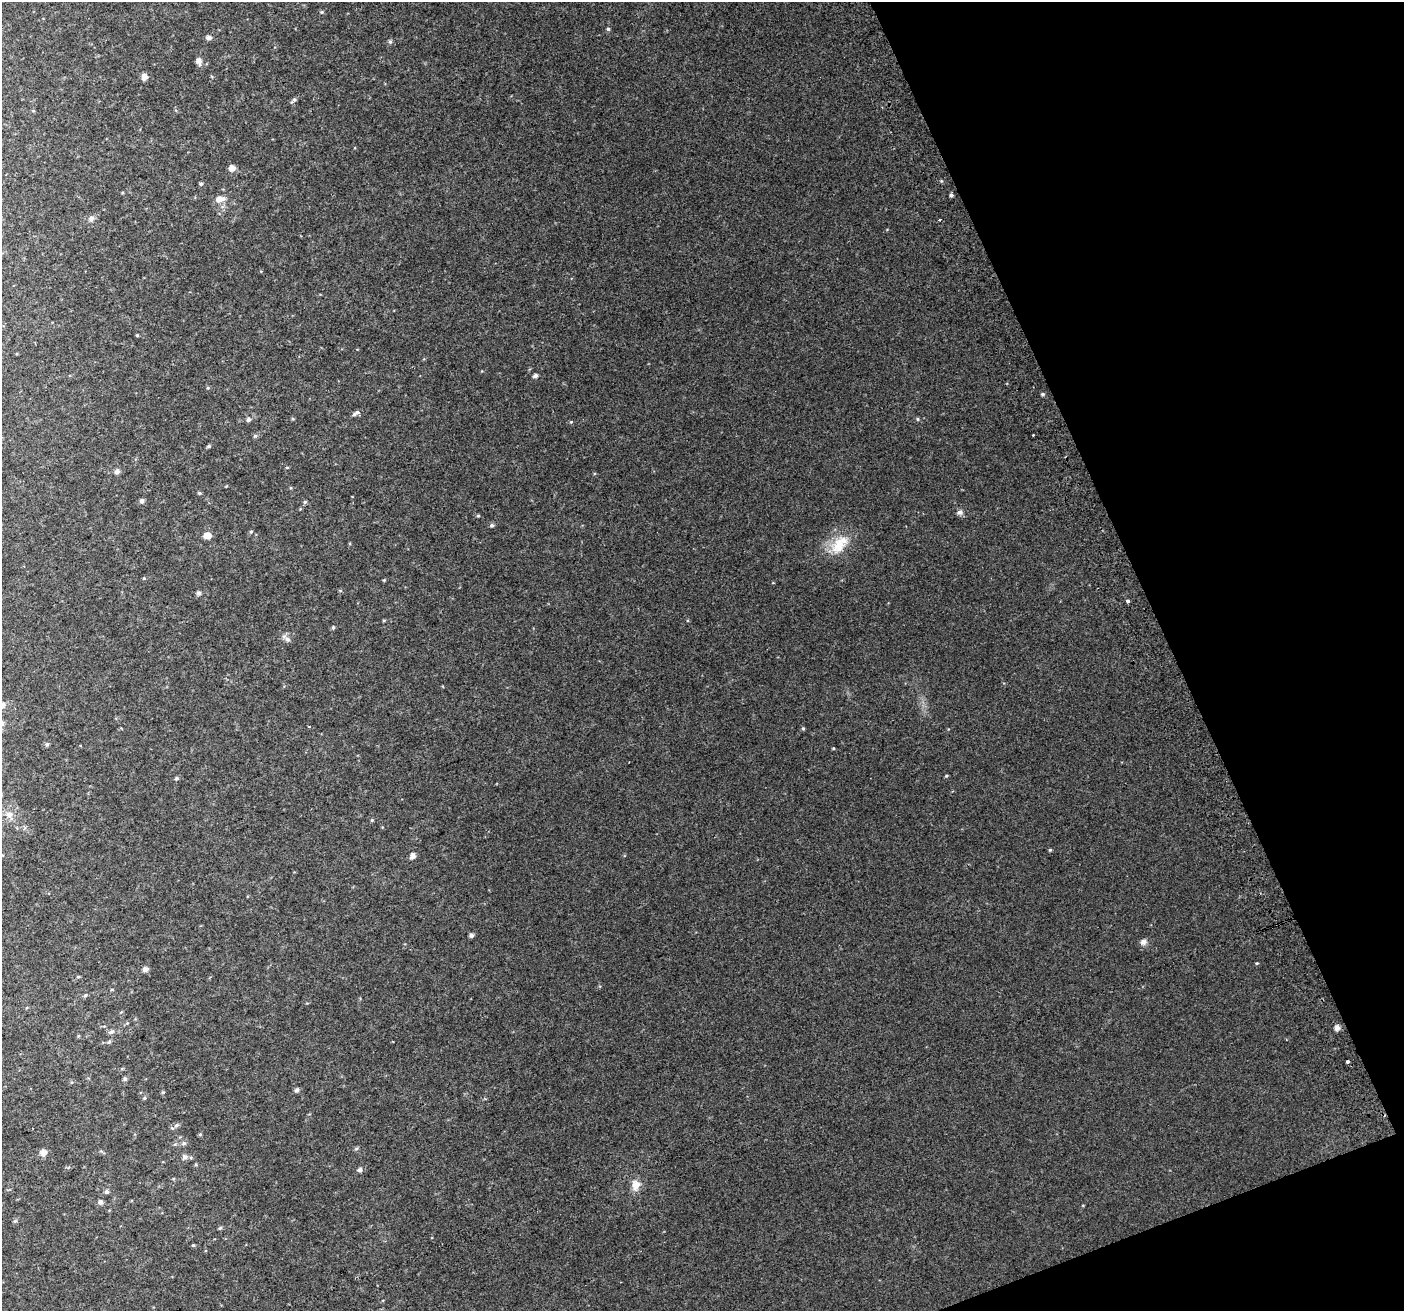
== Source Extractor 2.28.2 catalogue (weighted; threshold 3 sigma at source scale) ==
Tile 12 of 4 x 4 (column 4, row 3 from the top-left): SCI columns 4248-5649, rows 1467-2775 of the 5688 x 5494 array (HDU 1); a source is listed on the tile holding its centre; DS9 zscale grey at full resolution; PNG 1406 x 1313 px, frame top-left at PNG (2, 2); no overlay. Shown black and unused: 19% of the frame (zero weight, under 2 of 3 exposures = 2% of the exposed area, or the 3 px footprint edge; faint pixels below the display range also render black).
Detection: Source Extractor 2.28.2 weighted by HDU 2 'WHT'; one run over the whole footprint, this tile lists its part. Background 0.0503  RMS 0.012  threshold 0.0519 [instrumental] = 3 sigma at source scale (4.5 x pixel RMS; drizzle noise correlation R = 1.50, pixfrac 1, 0.0396/0.0396 arcsec/px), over >= 5 px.
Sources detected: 80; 2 cosmic-ray / hot-pixel residue — not listed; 1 inside a brighter listed object's ellipse — not listed separately; the other 77 listed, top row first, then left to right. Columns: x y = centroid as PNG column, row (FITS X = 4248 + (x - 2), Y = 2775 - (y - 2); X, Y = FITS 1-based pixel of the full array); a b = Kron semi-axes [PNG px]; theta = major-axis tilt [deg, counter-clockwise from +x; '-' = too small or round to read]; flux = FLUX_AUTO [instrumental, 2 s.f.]
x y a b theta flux
322 12 6 4 90 1.1
608 29 4 4 - 1.7
209 37 6 5 - 3.7
390 42 5 5 - 1.9
199 61 7 6 - 5.7
144 77 6 5 - 7.2
294 100 9 5 39 2.6
232 168 5 5 - 7.8
201 184 5 4 - 1.9
951 195 4 3 - 2.5
220 199 11 7 8 9
91 219 9 7 67 3.7
939 220 3 3 - 2.1
137 335 4 3 - 1.2
535 376 5 4 - 3.1
208 388 5 3 - 1.1
1043 394 5 4 - 1.7
356 413 11 5 28 3.4
248 419 6 5 - 2.6
293 419 5 3 - 0.99
917 419 5 4 - 1.4
571 422 5 4 - 1.1
255 436 6 5 - 1.7
209 446 5 4 - 1.5
287 467 5 3 - 0.97
117 471 7 6 - 3.4
199 493 5 4 - 1.4
141 501 5 4 - 3
305 502 5 4 - 1.4
960 512 6 6 - 4
478 516 5 3 - 1.2
492 525 5 5 - 2.1
251 531 5 3 - 1.1
207 535 7 5 9 11
839 544 30 15 53 27
144 578 5 3 - 0.96
384 580 4 3 - 0.94
199 593 6 5 - 2.6
1128 601 3 3 - 13
384 620 5 3 - 0.96
333 627 5 4 - 1.3
288 639 7 7 - 3.8
2 705 6 6 - 5
309 726 4 2 - 0.81
803 728 5 4 - 1.3
47 744 5 5 - 2
946 776 4 4 - 1.2
176 778 5 4 - 1.7
9 814 11 8 5 6.8
372 820 4 4 - 1
1050 850 4 4 - 1.1
412 856 5 5 - 6.1
471 935 5 4 - 3
1143 942 6 6 - 5.1
1257 963 5 3 - 0.91
145 969 6 5 - 4.4
85 995 5 4 - 1.7
1337 1028 5 5 - 5.6
111 1032 7 5 26 2.8
109 1042 6 4 45 1.5
1347 1061 3 3 - 3.7
125 1079 5 4 - 2.3
297 1090 6 5 - 2.7
163 1092 5 4 - 1.2
144 1098 5 4 - 1.3
176 1125 6 5 - 2.2
200 1134 5 4 - 1.2
184 1143 7 5 -2 2.4
356 1149 6 5 - 1.6
43 1153 6 6 - 7
185 1157 7 6 - 3.5
360 1170 5 5 - 2.8
636 1185 14 11 76 10
106 1192 6 5 - 2.2
100 1202 7 6 - 2.8
220 1228 5 5 - 1.6
193 1245 4 4 - 1.2
Isophote crosses this tile's border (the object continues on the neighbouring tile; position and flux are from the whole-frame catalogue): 1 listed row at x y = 2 705
Unlisted compact peaks at least as high as the median listed source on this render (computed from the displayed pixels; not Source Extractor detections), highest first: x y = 833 748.